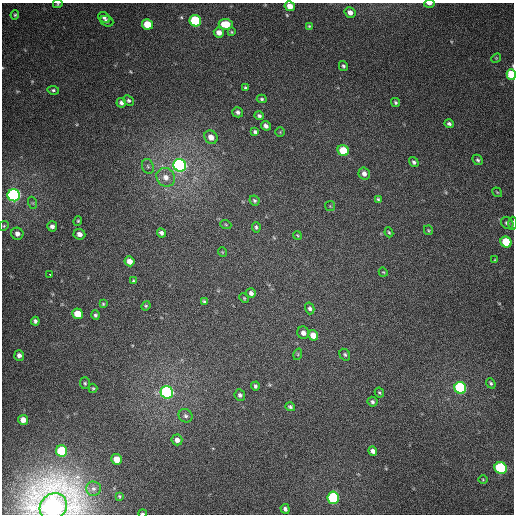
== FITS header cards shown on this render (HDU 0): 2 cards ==
NAXIS1  =                  512
NAXIS2  =                  512

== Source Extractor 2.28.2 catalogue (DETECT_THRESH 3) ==
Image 512 x 512 px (HDU 0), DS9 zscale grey, 1 PNG px = 1 image px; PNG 516 x 516 px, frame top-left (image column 1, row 512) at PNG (2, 3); each listed source drawn as its Kron ellipse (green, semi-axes under 4 px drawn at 4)
Background 358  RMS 8.4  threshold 25.2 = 3 sigma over >= 5 px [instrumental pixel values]
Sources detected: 100; all 100 listed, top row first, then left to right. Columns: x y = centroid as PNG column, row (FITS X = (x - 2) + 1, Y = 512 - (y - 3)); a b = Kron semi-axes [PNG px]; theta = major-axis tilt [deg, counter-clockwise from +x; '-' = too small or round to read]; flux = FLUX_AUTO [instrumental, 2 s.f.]
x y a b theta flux
58 4 5 4 - 650
429 4 5 3 - 2000
290 6 5 4 - 5900
350 12 6 5 - 3200
15 15 5 4 - 740
104 17 6 5 - 1400
107 21 7 5 -21 1500
195 21 6 5 - 49000
147 24 5 5 - 13000
226 24 7 5 -6 13000
309 26 3 3 - 510
219 32 5 5 - 3600
232 32 4 3 - 540
496 58 5 4 - 630
343 66 5 4 - 1000
511 74 5 4 - 25000
246 88 4 3 - 860
53 90 6 4 -8 880
262 99 5 4 - 840
129 100 6 4 -42 1000
395 102 5 4 - 930
121 103 5 4 - 1600
238 112 6 5 - 1600
259 116 5 4 - 1200
449 124 5 4 - 1300
266 126 5 4 - 2100
255 132 4 4 - 1200
280 132 5 4 - 540
211 137 7 6 - 4200
343 151 6 5 - 18000
478 160 6 4 -46 960
414 162 5 4 - 1300
180 165 6 6 - 210000
148 166 8 5 -69 1600
364 173 6 5 - 2500
166 177 10 9 - 4900
497 192 5 3 - 460
14 195 6 6 - 140000
378 199 4 3 - 770
254 200 5 4 - 990
33 203 6 4 -71 740
330 206 5 5 - 600
78 221 5 4 - 670
507 223 6 5 - 1400
513 223 6 3 87 960
226 225 5 3 - 530
4 226 5 4 - 710
52 226 5 5 - 2200
256 227 5 3 - 960
428 230 5 4 - 650
389 232 5 4 - 680
161 233 5 4 - 1600
17 234 6 6 - 2800
79 234 6 5 - 3000
297 235 4 3 - 510
506 242 6 5 - 24000
222 252 5 3 - 450
495 260 4 3 - 490
130 261 5 5 - 4300
383 272 5 3 - 540
50 274 3 3 - 2500
134 281 4 3 - 800
251 293 5 5 - 1800
244 298 5 3 - 570
204 301 4 4 - 880
103 304 4 4 - 780
146 306 5 4 - 730
310 308 6 4 -75 1300
78 314 5 5 - 13000
95 315 4 4 - 1100
35 321 4 4 - 1400
303 333 6 6 - 2500
313 335 5 5 - 6400
298 354 6 3 73 660
19 355 5 5 - 2000
345 355 6 5 - 1000
85 383 6 5 - 880
491 383 5 4 - 890
255 386 4 4 - 1200
93 388 5 4 - 670
460 388 6 5 - 98000
167 392 6 6 - 140000
379 393 5 4 - 820
240 395 6 5 - 1300
372 402 5 4 - 1300
290 407 5 4 - 1100
185 416 7 6 - 1600
23 420 5 4 - 4800
177 440 5 5 - 2600
62 451 6 5 - 35000
373 451 5 4 - 2600
117 459 5 5 - 8000
501 468 6 5 - 71000
483 480 4 3 - 490
93 489 7 7 - 1800
119 496 3 3 - 630
333 498 6 5 - 67000
53 507 14 12 43 850000
285 509 5 4 - 1400
142 513 4 3 - 930
At the frame edge (FLAGS 8, measured only in part): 7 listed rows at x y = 58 4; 429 4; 290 6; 511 74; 513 223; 53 507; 142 513